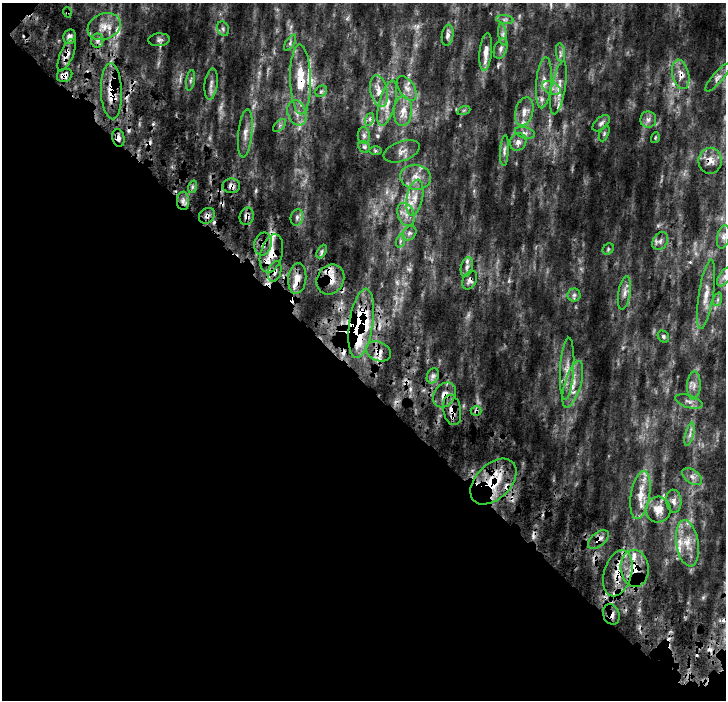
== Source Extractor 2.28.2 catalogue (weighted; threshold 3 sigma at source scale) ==
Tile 3 of 2 x 2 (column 1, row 2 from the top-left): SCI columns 143-866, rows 151-848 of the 1696 x 1693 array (HDU 1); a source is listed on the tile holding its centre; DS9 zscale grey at full resolution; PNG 728 x 702 px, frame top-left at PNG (2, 3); each listed source drawn as its Kron ellipse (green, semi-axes under 4 px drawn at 4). Shown black and unused: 47% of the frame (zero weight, under 4 of 9 exposures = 19% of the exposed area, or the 3 px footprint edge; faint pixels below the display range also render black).
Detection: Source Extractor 2.28.2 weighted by HDU 2 'WHT'; one run over the whole footprint, this tile lists its part. Background 0.193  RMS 0.039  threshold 0.158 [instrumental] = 3 sigma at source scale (4.09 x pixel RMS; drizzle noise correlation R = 1.36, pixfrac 0.8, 0.0396/0.0396 arcsec/px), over >= 5 px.
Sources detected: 131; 10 too faint to see at this stretch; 10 cosmic-ray / hot-pixel residue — neither listed nor drawn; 14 inside a brighter listed object's ellipse — not listed separately; the other 97 listed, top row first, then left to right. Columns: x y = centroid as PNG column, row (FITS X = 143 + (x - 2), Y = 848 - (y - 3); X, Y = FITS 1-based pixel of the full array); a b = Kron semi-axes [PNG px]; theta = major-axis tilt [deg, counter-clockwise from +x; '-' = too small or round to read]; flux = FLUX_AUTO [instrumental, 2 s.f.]
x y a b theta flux
67 12 5 3 - 4.2
505 19 9 4 -8 7.7
104 27 17 12 22 46
223 29 7 5 -69 7.8
448 35 10 5 81 12
503 35 11 4 -82 9.5
70 37 7 6 - 13
159 40 11 6 4 10
97 41 7 6 - 11
290 43 9 4 57 6.3
501 48 10 6 70 13
486 52 19 6 84 27
560 52 9 4 -82 9.2
67 55 17 6 67 22
681 74 15 8 -77 29
65 75 8 6 25 15
718 78 17 5 50 14
300 79 35 10 -89 100
191 80 10 3 81 6.5
544 83 25 7 85 37
211 84 16 6 83 16
407 88 14 7 -57 23
551 88 10 6 -27 19
559 88 27 7 80 39
111 91 28 10 -88 73
321 91 6 5 - 6.3
379 91 16 8 -78 35
387 103 23 8 75 42
464 110 7 4 19 4.5
403 111 15 9 86 36
524 111 14 8 73 28
297 113 13 9 -71 29
370 119 6 4 71 6.6
648 119 8 8 - 14
601 123 10 6 42 9.9
280 126 8 4 45 7
245 133 24 7 85 29
525 133 10 5 -14 12
604 134 8 4 65 5.4
364 136 8 6 -89 9.4
118 138 9 6 -79 14
655 138 5 4 - 3.8
518 142 9 8 - 15
364 147 6 5 - 6.4
376 150 6 3 0 5.4
402 151 19 10 20 25
504 151 15 4 86 9.5
710 161 13 11 88 26
416 177 15 12 -7 41
231 186 9 7 0 16
192 187 6 4 72 5.9
415 198 18 8 78 38
183 201 9 6 90 15
406 214 12 8 -69 24
207 216 9 7 43 13
247 216 9 7 77 16
297 217 8 6 76 9.9
409 233 8 6 43 9.7
723 237 12 6 77 13
400 241 7 4 72 6.8
660 241 9 7 56 14
263 244 11 8 75 22
608 249 6 5 - 5.1
322 251 7 4 61 6.1
271 254 20 11 75 54
467 267 10 6 76 15
275 271 11 6 75 15
725 277 11 5 55 16
297 278 15 9 83 31
330 279 15 13 59 41
470 280 10 6 64 13
624 293 17 6 80 20
706 294 35 7 81 42
574 295 6 6 - 8.9
718 299 7 4 71 6.5
361 323 35 12 81 310
663 336 6 5 - 6.1
379 351 13 9 -25 26
567 369 31 7 86 39
433 376 8 6 68 11
573 384 24 8 73 45
694 385 14 6 86 20
445 395 13 10 54 34
689 402 14 6 -17 16
452 410 15 9 -79 31
476 411 5 5 - 6
690 434 12 4 75 11
692 477 11 6 -38 15
493 482 27 17 44 140
640 495 24 9 81 56
674 501 11 7 -86 16
658 510 13 12 - 39
598 539 12 7 39 20
687 543 23 11 -81 54
635 568 18 14 -84 78
618 573 24 14 74 73
611 614 10 8 -66 17
Overlapping masked pixels (flux is a lower limit): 29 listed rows (the first 20) at x y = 67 12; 70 37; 67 55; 681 74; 65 75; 300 79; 111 91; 118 138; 710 161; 231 186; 183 201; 207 216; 247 216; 263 244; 271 254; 275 271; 297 278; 330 279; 470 280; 361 323
Isophote crosses this tile's border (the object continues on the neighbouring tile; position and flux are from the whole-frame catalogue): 1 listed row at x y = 725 277